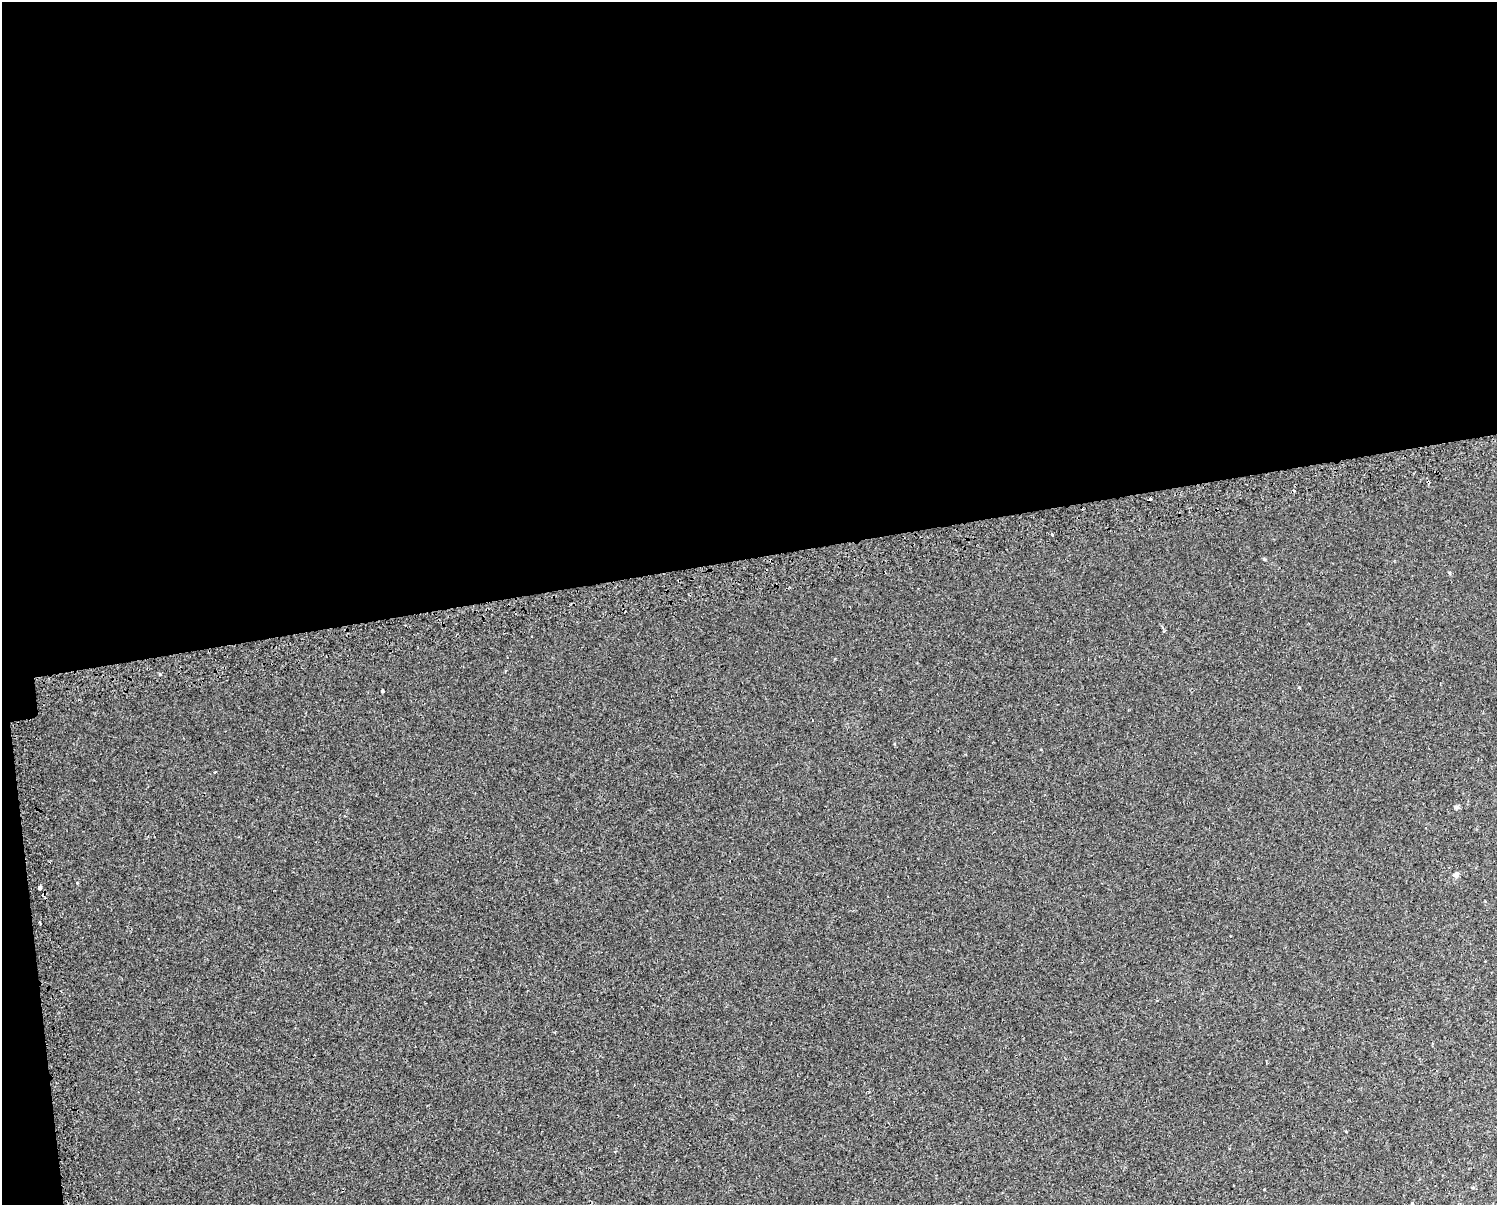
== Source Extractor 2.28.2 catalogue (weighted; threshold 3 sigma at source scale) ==
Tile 1 of 3 x 4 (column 1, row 1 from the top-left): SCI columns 57-1551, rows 3649-4851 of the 4643 x 4891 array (HDU 1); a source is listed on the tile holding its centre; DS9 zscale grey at full resolution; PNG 1499 x 1207 px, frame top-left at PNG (2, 2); no overlay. Shown black and unused: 47% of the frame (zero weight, under 2 of 3 exposures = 3% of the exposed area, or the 3 px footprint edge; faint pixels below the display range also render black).
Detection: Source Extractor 2.28.2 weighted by HDU 2 'WHT'; one run over the whole footprint, this tile lists its part. Background 1.21e-04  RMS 0.0025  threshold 0.0114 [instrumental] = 3 sigma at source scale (4.5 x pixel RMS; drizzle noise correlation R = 1.50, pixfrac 1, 0.0396/0.0396 arcsec/px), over >= 5 px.
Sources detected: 15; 5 cosmic-ray / hot-pixel residue — not listed; the other 10 listed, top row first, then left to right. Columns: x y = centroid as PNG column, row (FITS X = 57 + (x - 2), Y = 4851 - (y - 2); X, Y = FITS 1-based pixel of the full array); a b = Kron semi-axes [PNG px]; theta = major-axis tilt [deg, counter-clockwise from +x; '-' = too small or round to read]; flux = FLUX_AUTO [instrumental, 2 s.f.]
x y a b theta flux
1052 535 3 3 - 1
1450 573 5 3 - 0.28
160 674 3 3 - 1.4
1299 687 5 3 - 0.18
382 691 3 3 - 1.6
1456 807 6 5 - 0.42
1456 875 7 6 - 0.75
40 888 4 3 - 5.9
40 923 3 2 - 0.51
1412 1203 3 3 - 0.2
Overlapping masked pixels (flux is a lower limit): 1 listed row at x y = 40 888
Unlisted compact peaks at least as high as the median listed source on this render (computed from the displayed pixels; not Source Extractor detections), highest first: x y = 1264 559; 77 883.